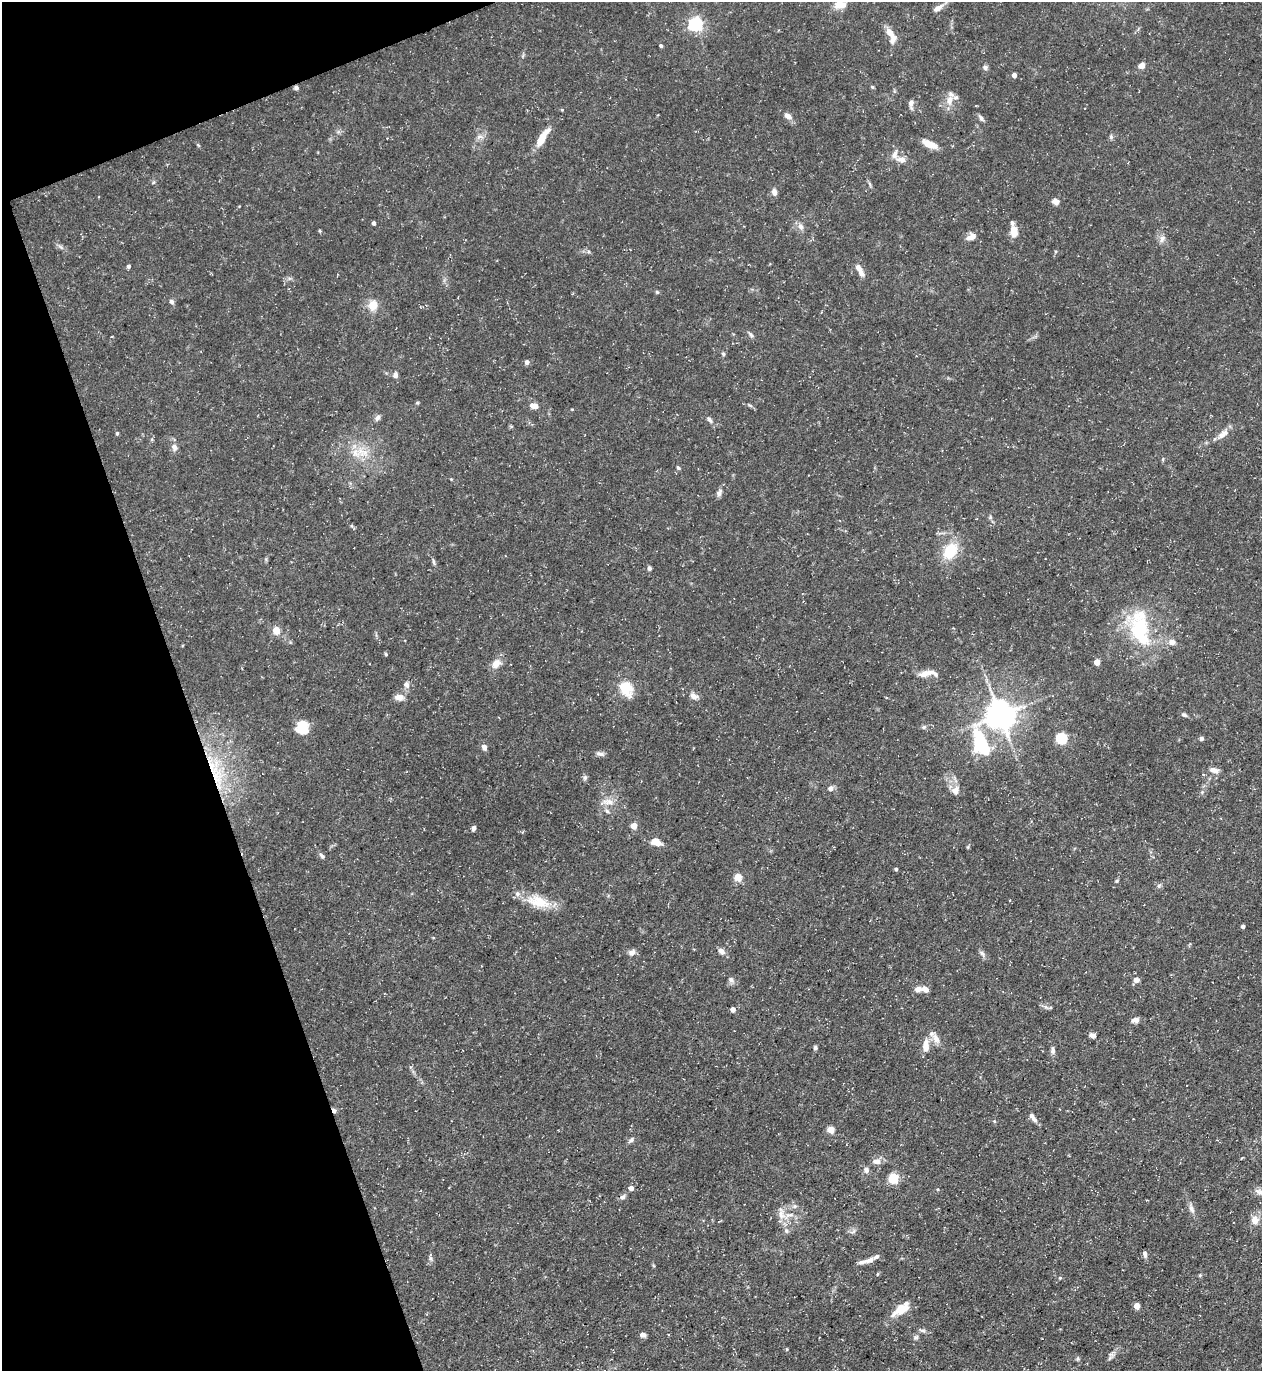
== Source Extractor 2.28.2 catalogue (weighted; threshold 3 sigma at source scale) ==
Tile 5 of 4 x 4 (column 1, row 2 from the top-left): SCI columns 148-1407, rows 2740-4108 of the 5462 x 5478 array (HDU 1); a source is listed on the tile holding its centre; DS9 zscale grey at full resolution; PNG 1264 x 1373 px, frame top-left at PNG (2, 2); no overlay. Shown black and unused: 17% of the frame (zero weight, under 3 of 5 exposures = <1% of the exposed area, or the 3 px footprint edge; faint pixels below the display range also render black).
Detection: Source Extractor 2.28.2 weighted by HDU 2 'WHT'; one run over the whole footprint, this tile lists its part. Background 0.0725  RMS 0.0047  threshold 0.0211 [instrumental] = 3 sigma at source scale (4.5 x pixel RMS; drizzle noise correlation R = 1.50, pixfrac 1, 0.05/0.05 arcsec/px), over >= 5 px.
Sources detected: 143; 1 inside a brighter object's white glare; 1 cosmic-ray / hot-pixel residue — not listed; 11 inside a brighter listed object's ellipse — not listed separately; the other 130 listed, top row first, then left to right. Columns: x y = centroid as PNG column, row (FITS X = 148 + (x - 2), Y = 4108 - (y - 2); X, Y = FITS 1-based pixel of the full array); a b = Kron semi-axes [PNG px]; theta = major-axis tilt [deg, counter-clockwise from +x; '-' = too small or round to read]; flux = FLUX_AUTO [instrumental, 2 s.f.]
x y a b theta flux
840 5 15 9 6 5.3
938 8 14 7 33 2.8
696 24 6 6 - 110
890 33 15 7 -51 4.7
661 46 4 3 - 0.79
1142 65 6 5 - 3.5
985 67 6 6 - 1.3
1014 75 4 4 - 2.8
872 87 4 4 - 0.65
296 88 6 5 - 1.1
950 100 14 8 85 4.2
911 104 12 5 -86 1.9
562 110 5 3 - 0.4
788 116 11 7 -39 2.5
981 118 9 5 -56 1.3
480 137 11 5 6 1.8
1111 137 7 5 -89 0.93
542 138 23 7 58 8.3
930 144 17 7 -23 5.8
901 160 12 7 -5 2.8
774 192 9 6 -77 2.1
1055 201 8 7 - 1.9
374 223 4 3 - 1.3
801 226 9 7 -60 2.2
320 231 4 4 - 0.52
1014 231 14 9 -88 4.1
971 237 12 8 28 3
1162 239 10 7 64 2.1
60 247 9 3 -45 0.99
128 266 5 4 - 0.96
860 270 17 6 -62 3.7
657 292 5 4 - 0.61
171 302 7 5 -48 1.1
373 305 9 8 - 7.1
751 335 8 5 -51 1.1
723 354 5 4 - 0.69
527 362 6 5 - 1.3
395 375 7 6 - 1.7
417 403 5 3 - 0.51
750 405 6 4 -20 0.71
534 406 8 6 -14 3.8
377 418 8 6 50 1.5
709 420 11 5 -54 1.4
117 433 4 4 - 0.69
1223 434 18 8 43 3.7
174 447 10 7 -71 2.3
355 453 13 12 - 6.4
1163 459 6 3 72 0.52
678 468 6 4 -61 0.67
719 493 9 6 64 1.8
990 517 6 4 48 0.65
950 551 16 12 58 16
433 562 11 3 -79 0.95
649 568 5 5 - 1
1140 629 37 28 82 31
276 630 6 5 - 6.7
1172 642 9 7 2 2.5
386 654 4 3 - 0.72
1097 662 4 4 - 6.8
496 664 13 9 42 4.3
924 673 13 9 14 3.5
406 685 9 7 -76 2.1
626 688 16 12 -67 11
694 696 10 7 -33 2.7
399 697 12 7 1 3.1
1000 715 9 9 - 720
1184 715 8 5 -29 1.1
924 727 6 5 - 1
303 728 15 13 -82 9.1
1062 738 5 5 - 50
1201 739 5 5 - 0.9
981 744 30 13 -67 31
484 747 7 6 - 1.9
600 754 11 5 -9 1.5
1214 770 14 6 -12 2.5
216 775 36 13 -73 21
585 778 6 6 - 1.1
831 788 6 6 - 2.1
955 790 13 9 70 2.9
608 802 17 8 -2 4.2
607 811 6 5 - 1
634 826 4 4 - 6.9
474 828 5 4 - 2.1
656 842 11 7 -22 5.3
322 856 9 5 -44 1.1
896 869 4 3 - 0.85
738 877 10 9 - 3.6
1117 881 5 4 - 0.6
1159 886 6 5 - 0.96
538 901 33 15 -15 13
1243 926 3 3 - 1.3
721 951 10 7 -43 2
632 952 9 7 40 2
982 953 10 5 -50 1.5
731 980 7 6 - 1.6
1136 980 6 6 - 2.4
918 989 9 7 17 2.5
1050 1008 6 4 19 0.59
733 1009 5 4 - 2.2
1135 1020 9 6 6 2.2
1092 1035 7 5 -15 2
936 1038 17 8 -63 3.6
926 1046 17 8 88 5.2
815 1048 5 4 - 1.1
1053 1050 12 5 -85 1.6
1033 1117 13 5 -53 2.6
831 1130 5 5 - 11
631 1140 10 5 49 1.2
877 1161 11 7 5 3.1
866 1170 7 6 - 1.9
893 1178 9 9 - 11
631 1188 5 4 - 2.7
1261 1191 13 7 1 2.6
623 1197 8 6 32 1.4
795 1206 6 5 - 1.1
1191 1208 12 6 -65 2
781 1214 20 9 -83 4.7
1255 1220 9 8 - 4.2
853 1232 9 3 21 0.82
1145 1254 8 5 -81 1.4
430 1258 7 4 -71 0.97
867 1261 21 5 16 3.1
877 1274 5 3 - 0.43
1200 1275 5 4 - 0.55
1060 1278 5 4 - 0.52
1137 1306 4 4 - 6.7
901 1309 19 11 32 7.8
923 1331 9 5 -22 1.1
643 1335 7 5 -21 1.8
1111 1355 9 4 -9 1.1
Overlapping masked pixels (flux is a lower limit): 2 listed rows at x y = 296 88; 216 775
Isophote crosses this tile's border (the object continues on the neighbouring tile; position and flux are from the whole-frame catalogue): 2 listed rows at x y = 840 5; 1261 1191